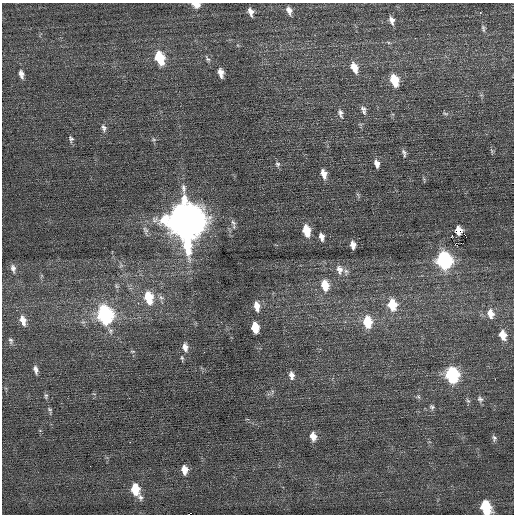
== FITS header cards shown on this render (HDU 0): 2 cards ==
NAXIS1  =                  512 / Axis length
NAXIS2  =                  512 / Axis length

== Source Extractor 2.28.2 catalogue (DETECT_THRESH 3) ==
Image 512 x 512 px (HDU 0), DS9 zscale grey, 1 PNG px = 1 image px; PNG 516 x 516 px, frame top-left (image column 1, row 512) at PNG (2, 3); no overlay
Background 0.0623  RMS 0.7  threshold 2.1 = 3 sigma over >= 5 px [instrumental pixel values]
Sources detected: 75; all 75 listed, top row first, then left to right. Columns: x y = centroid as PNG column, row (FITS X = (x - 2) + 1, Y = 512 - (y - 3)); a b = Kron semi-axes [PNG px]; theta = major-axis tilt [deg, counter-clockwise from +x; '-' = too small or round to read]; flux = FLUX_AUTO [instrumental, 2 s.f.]
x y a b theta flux
196 4 7 5 -12 490
289 10 8 5 -69 230
251 12 9 5 -74 260
480 13 3 2 - 220
392 20 9 5 -70 220
483 29 10 4 -80 110
160 58 12 7 -72 1800
207 59 10 5 -56 120
354 68 13 7 -69 510
221 73 9 5 -78 320
21 74 11 6 -76 230
394 80 11 7 -73 1300
363 110 13 7 -71 210
340 113 13 7 -73 210
445 113 10 5 -12 99
104 128 10 6 -67 170
71 139 9 6 -73 120
153 139 8 5 -7 90
492 151 7 4 -71 78
404 153 11 5 -77 140
277 164 8 7 - 130
377 164 10 6 -75 260
324 174 11 6 -75 400
424 179 8 3 -77 60
358 195 7 4 -46 80
185 220 16 12 -77 150000
233 223 10 6 -58 160
145 231 15 6 -73 220
306 231 11 7 -77 1000
458 231 3 3 - 3400
465 235 4 2 - 49
321 237 9 5 -78 240
451 237 3 2 - 280
455 244 3 2 - 83
353 245 7 5 -80 290
444 260 10 8 -76 9900
121 265 7 6 - 110
13 268 11 6 -78 210
339 269 13 9 -79 370
346 271 9 6 -88 150
325 285 12 8 -80 850
116 286 8 6 -47 110
161 297 8 6 -40 170
148 298 14 8 -77 1400
392 305 11 8 -79 1400
257 306 12 7 -81 460
105 314 12 8 -75 10000
490 314 11 8 -78 470
23 320 14 7 -74 450
83 322 6 5 - 93
367 322 11 8 -82 1400
255 328 9 6 -82 940
503 335 10 7 -73 570
11 341 9 6 -79 140
185 347 11 7 -81 300
133 351 6 3 0 54
182 358 9 5 -83 85
36 370 10 5 -76 200
291 375 10 7 -79 250
452 375 10 8 -76 5900
272 392 7 4 73 88
46 396 7 5 -89 90
418 397 7 5 -54 88
480 399 8 7 - 150
468 401 7 4 -57 89
432 407 7 6 - 120
50 410 11 5 -75 100
313 436 10 7 -79 390
494 438 8 6 -83 130
130 442 2 2 - 630
90 466 2 2 - 80
184 470 9 6 -84 440
135 489 10 7 -80 1200
140 497 9 6 -67 150
485 507 10 7 -71 2600
At the frame edge (FLAGS 8, measured only in part): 2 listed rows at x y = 196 4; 485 507